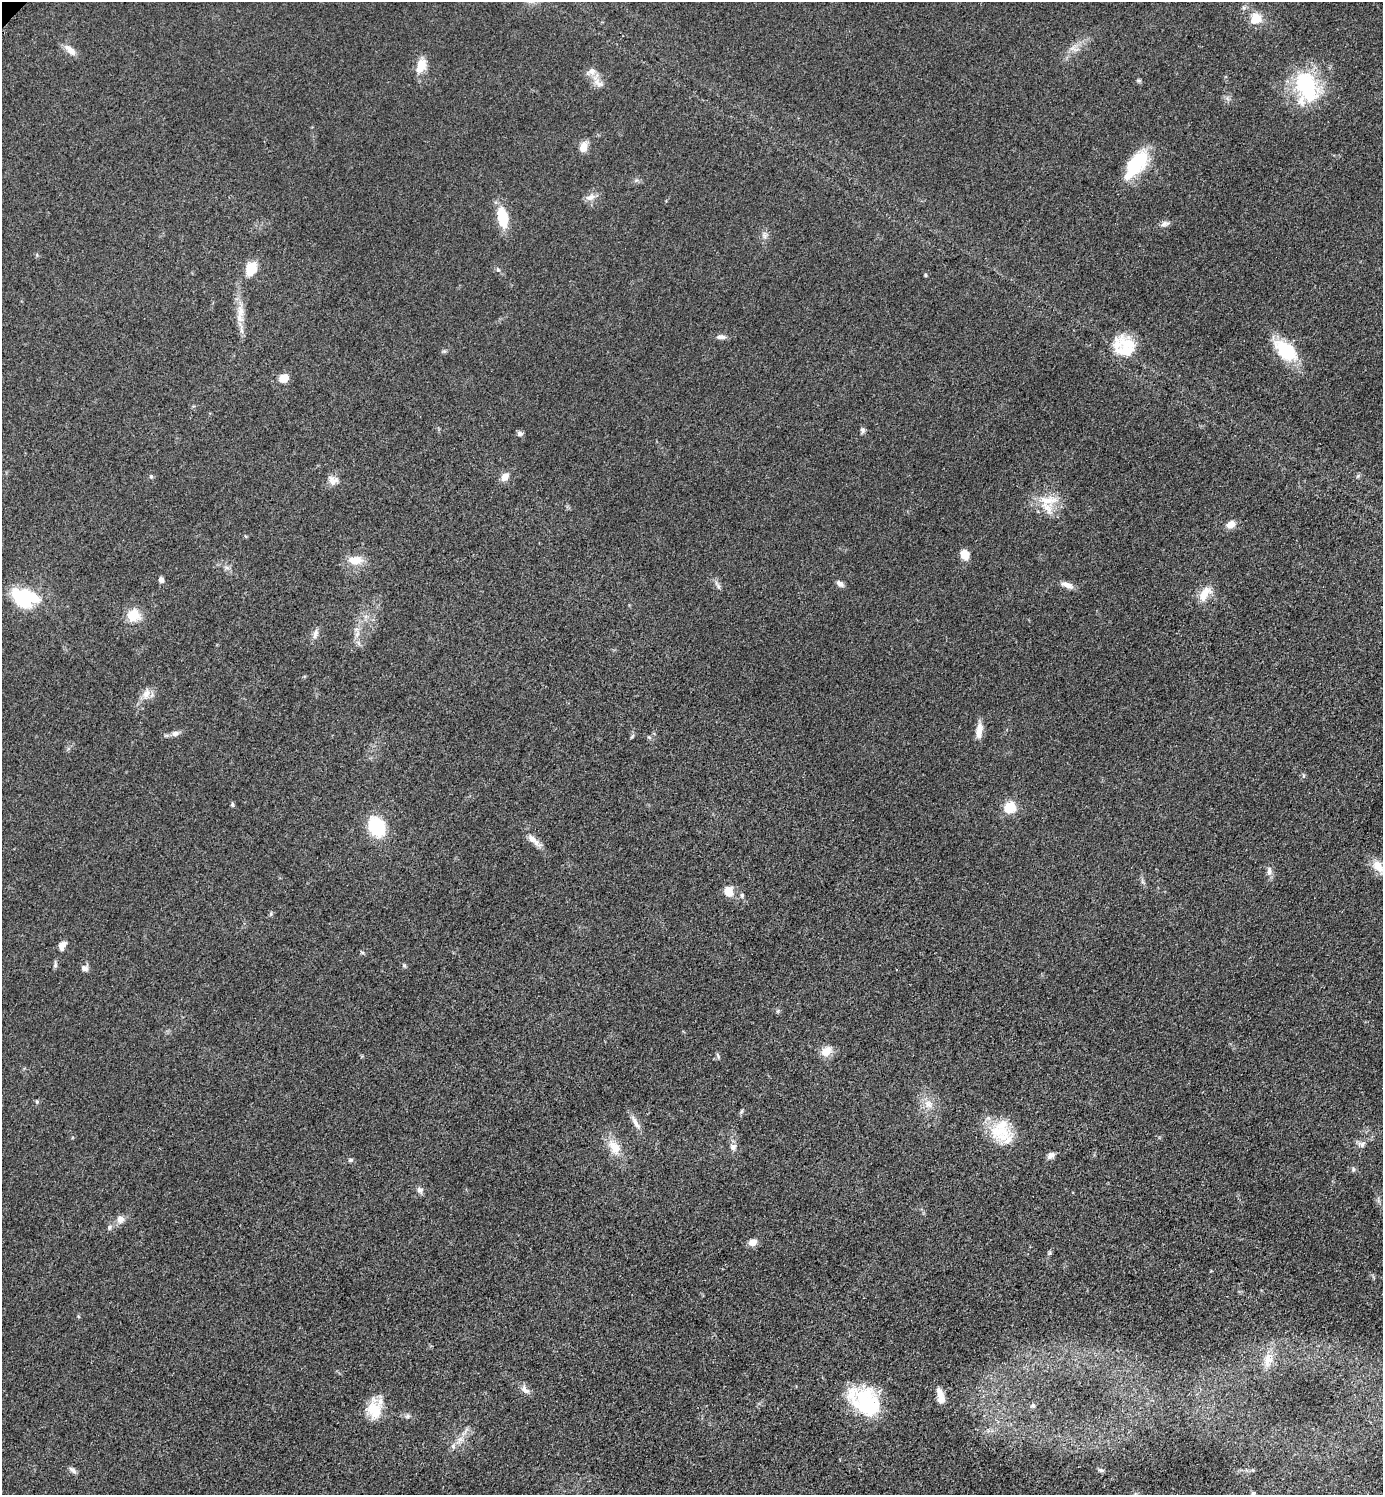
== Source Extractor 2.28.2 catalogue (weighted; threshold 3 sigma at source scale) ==
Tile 6 of 4 x 4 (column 2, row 2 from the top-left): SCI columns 1592-2972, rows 3006-4498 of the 6048 x 6047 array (HDU 1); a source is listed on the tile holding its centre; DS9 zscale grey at full resolution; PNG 1385 x 1497 px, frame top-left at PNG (2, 2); no overlay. Shown black and unused: <1% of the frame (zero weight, under 3 of 5 exposures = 4% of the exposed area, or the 3 px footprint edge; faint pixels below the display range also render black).
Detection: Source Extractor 2.28.2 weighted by HDU 2 'WHT'; one run over the whole footprint, this tile lists its part. Background 0.0497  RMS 0.0054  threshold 0.0244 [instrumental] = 3 sigma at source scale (4.5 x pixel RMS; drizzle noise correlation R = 1.50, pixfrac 1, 0.05/0.05 arcsec/px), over >= 5 px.
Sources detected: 92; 1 inside a brighter object's white glare — not listed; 7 inside a brighter listed object's ellipse — not listed separately; the other 84 listed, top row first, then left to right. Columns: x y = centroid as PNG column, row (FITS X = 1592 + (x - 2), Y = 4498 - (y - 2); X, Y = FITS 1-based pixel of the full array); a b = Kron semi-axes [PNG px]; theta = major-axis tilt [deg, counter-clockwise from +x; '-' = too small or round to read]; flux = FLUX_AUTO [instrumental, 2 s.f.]
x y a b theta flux
1255 19 15 12 43 8.4
71 50 16 8 -44 4.4
421 66 18 11 67 8.2
1139 80 8 4 0 0.83
598 83 16 9 -39 4.6
1306 87 38 24 -75 46
583 147 11 8 79 5.4
1139 160 25 22 66 20
591 197 13 8 18 3.5
503 217 19 9 -80 19
1165 224 11 7 13 2.2
764 235 12 3 -80 1.6
251 268 14 10 68 12
498 270 6 4 -19 0.79
925 275 4 4 - 0.66
241 311 18 9 -87 6.1
721 337 14 6 1 2.2
1124 346 30 25 -27 19
1286 351 25 14 -43 29
283 378 10 7 26 6.5
863 430 8 6 -80 1.3
520 433 7 6 - 1.5
151 476 5 5 - 0.78
1358 476 6 4 20 0.82
505 477 10 8 52 4.1
333 480 15 11 -43 3.9
1048 500 28 13 -5 11
1231 524 11 8 33 4.1
965 555 11 9 -69 5.2
355 560 18 10 2 7.8
161 580 7 5 -77 2.2
840 584 10 6 -32 2.2
1067 585 17 7 -21 3.5
719 587 8 5 85 1.2
1204 594 21 10 59 8.2
25 597 28 19 -16 34
133 615 17 16 - 9.5
315 634 15 6 76 2.6
357 634 8 4 37 1.4
146 693 14 9 66 4.4
979 731 19 8 82 5.4
175 733 10 7 5 2.2
632 736 8 3 45 0.71
649 737 6 4 -19 0.76
232 805 7 4 86 0.82
1010 807 12 11 - 12
377 826 14 11 -61 43
534 840 23 7 -41 4.6
1378 866 18 11 -53 7.4
1269 871 13 6 87 2.5
728 891 11 9 -73 6.8
742 895 6 6 - 1
63 945 11 7 11 2.6
362 952 6 4 -19 0.72
55 965 10 5 87 1.2
404 966 6 5 - 0.83
84 968 9 7 -22 2.3
826 1051 15 11 40 5.8
718 1055 9 3 -69 0.79
928 1104 13 9 -55 4.5
742 1111 6 4 70 0.79
635 1123 21 6 -60 3.8
1000 1131 37 17 0 18
1361 1144 11 7 2 2.3
614 1147 24 13 -54 9.6
733 1147 10 8 62 2.3
1051 1155 10 6 37 2.4
351 1160 6 5 - 0.87
1353 1169 6 5 - 1.1
420 1190 8 8 - 2
120 1219 10 9 - 3.3
109 1227 7 6 - 1.3
752 1242 10 8 21 3.7
1268 1359 22 11 78 7.2
525 1390 16 8 -43 3
940 1396 21 8 -74 5.3
866 1402 35 28 -49 38
1033 1405 6 5 - 1
375 1409 27 19 80 14
407 1416 6 6 - 1.2
460 1439 9 6 -17 2.4
73 1470 12 5 -40 1.7
1101 1470 7 5 -19 1
1253 1493 6 4 42 0.66
Unlisted compact peaks at least as high as the median listed source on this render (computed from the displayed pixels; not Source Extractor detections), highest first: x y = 37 1102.